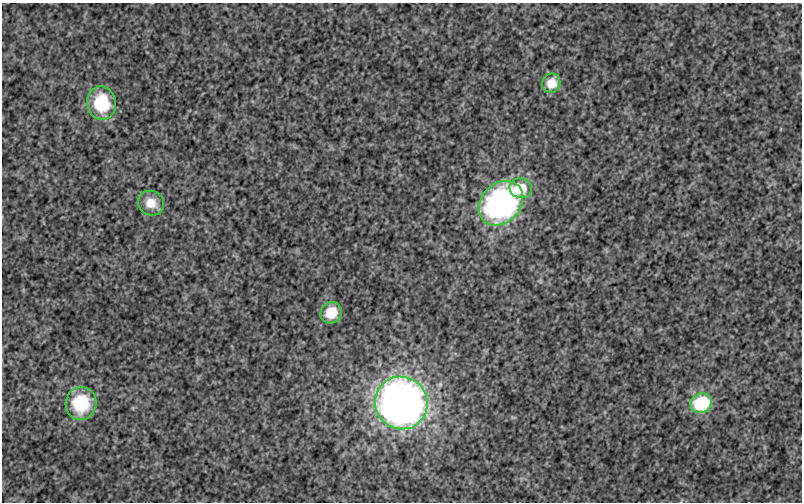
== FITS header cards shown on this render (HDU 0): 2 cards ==
NAXIS1  =                  800
NAXIS2  =                  500

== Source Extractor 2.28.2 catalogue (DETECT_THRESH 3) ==
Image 800 x 500 px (HDU 0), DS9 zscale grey, 1 PNG px = 1 image px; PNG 804 x 504 px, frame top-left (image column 1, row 500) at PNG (2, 3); each listed source drawn as its Kron ellipse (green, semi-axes under 4 px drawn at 4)
Background 2.71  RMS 0.15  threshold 0.462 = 3 sigma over >= 5 px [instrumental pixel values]
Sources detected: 9; all 9 listed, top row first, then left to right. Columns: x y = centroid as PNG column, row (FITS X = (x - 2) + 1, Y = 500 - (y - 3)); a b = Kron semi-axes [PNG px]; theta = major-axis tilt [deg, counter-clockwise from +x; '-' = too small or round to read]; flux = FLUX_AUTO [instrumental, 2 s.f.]
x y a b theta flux
551 83 10 9 - 220
101 103 16 14 -80 600
521 188 11 10 - 280
151 203 13 12 - 180
501 203 25 19 46 3200
331 313 11 10 - 310
81 403 16 15 - 660
401 403 27 26 - 7200
701 403 11 9 30 800